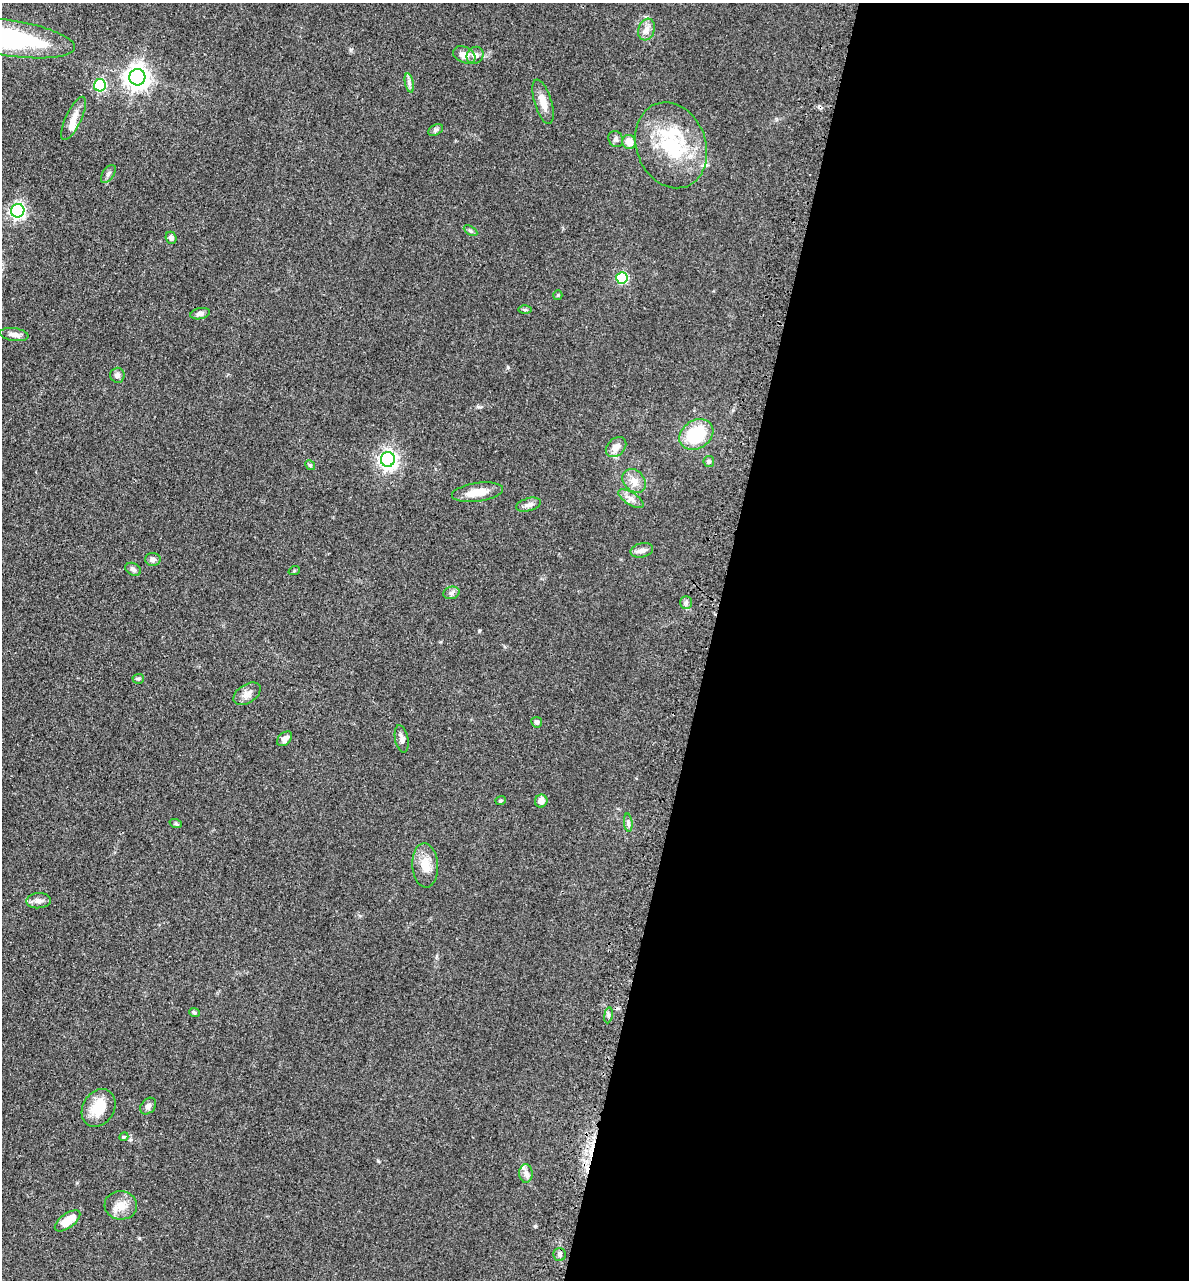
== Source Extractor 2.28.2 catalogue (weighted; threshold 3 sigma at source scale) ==
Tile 12 of 4 x 4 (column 4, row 3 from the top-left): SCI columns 3885-5071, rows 1349-2626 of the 5276 x 5252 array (HDU 1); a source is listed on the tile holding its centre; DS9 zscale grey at full resolution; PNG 1191 x 1282 px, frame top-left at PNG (2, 3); each listed source drawn as its Kron ellipse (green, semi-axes under 4 px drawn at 4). Shown black and unused: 40% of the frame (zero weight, under 3 of 4 exposures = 6% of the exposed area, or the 3 px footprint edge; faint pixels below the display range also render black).
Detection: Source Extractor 2.28.2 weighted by HDU 2 'WHT'; one run over the whole footprint, this tile lists its part. Background 0.0401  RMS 0.0049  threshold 0.0219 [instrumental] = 3 sigma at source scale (4.5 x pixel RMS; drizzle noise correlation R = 1.50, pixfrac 1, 0.05/0.05 arcsec/px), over >= 5 px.
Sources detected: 60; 2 inside a brighter listed object's ellipse — not listed separately; the other 58 listed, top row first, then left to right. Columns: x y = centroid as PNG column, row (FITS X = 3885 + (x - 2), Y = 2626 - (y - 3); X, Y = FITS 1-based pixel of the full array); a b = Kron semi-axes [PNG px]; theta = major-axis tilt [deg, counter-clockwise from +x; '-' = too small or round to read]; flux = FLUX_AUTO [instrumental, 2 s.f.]
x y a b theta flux
647 30 11 8 71 2.9
9 38 66 18 -8 71
464 55 12 8 -24 4.2
475 55 9 8 - 2.3
137 77 8 8 - 400
409 83 10 4 -78 1.4
100 85 6 6 - 45
543 102 23 8 -73 5.3
74 118 24 8 65 5
436 130 8 5 27 1.1
616 139 8 7 - 1.4
629 142 7 6 - 5.3
671 145 44 34 -68 36
108 174 10 5 56 1.4
18 211 7 6 - 120
471 231 7 4 -31 0.83
171 238 6 5 - 1.4
622 278 6 5 - 34
558 295 5 4 - 0.5
525 310 6 4 0 0.74
200 314 10 5 13 1.7
14 335 14 6 -8 2.5
117 375 7 7 - 1.5
696 434 18 14 33 22
616 447 11 8 43 3.7
388 459 7 7 - 190
709 461 5 5 - 0.98
310 465 5 4 - 0.63
634 481 13 10 -49 4.1
477 492 26 9 8 7.6
631 499 14 6 -33 2.8
529 505 12 6 15 2.2
642 550 11 7 13 2.3
153 559 8 6 -3 1.5
133 569 8 6 -28 1.3
294 571 6 3 19 0.49
451 593 8 6 15 1.4
686 602 6 5 - 1.1
138 679 5 5 - 0.74
247 694 15 9 33 3.3
537 722 5 5 - 1.3
285 739 9 6 44 2.5
402 739 14 6 -79 2.1
500 800 5 4 - 0.66
541 801 6 6 - 3.3
628 823 9 3 -85 1
176 824 6 4 -19 0.69
425 865 22 13 -87 6.9
38 901 12 7 4 2.3
194 1013 5 4 - 0.67
608 1015 8 4 82 0.98
148 1106 9 7 51 1.6
99 1108 20 15 58 12
124 1137 4 4 - 0.48
526 1173 9 7 -89 1.9
121 1205 16 14 -5 5.9
68 1221 15 7 37 8.2
560 1254 6 6 - 1.3
Isophote crosses this tile's border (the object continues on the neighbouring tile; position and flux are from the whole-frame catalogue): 1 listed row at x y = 9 38
Unlisted compact peaks at least as high as the median listed source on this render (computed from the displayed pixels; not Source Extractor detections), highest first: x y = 378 1161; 508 367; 139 1238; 479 631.